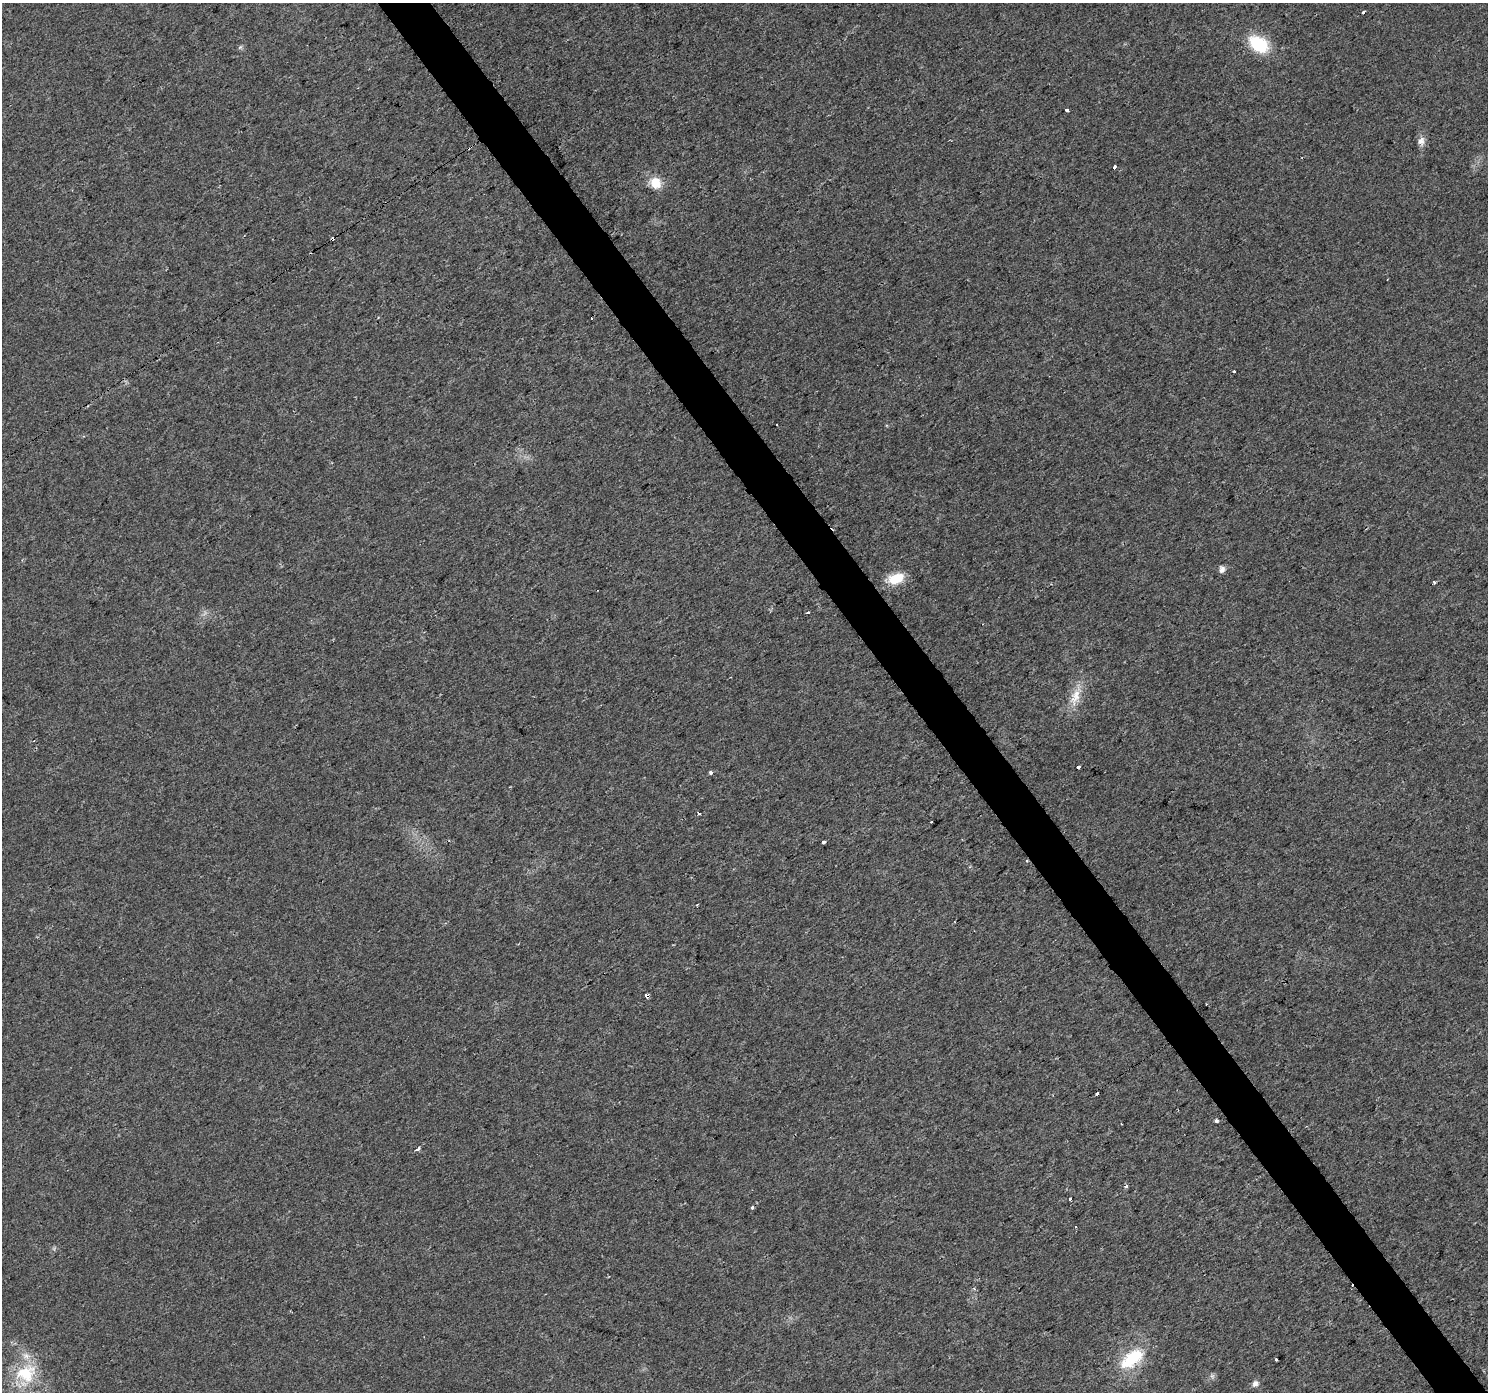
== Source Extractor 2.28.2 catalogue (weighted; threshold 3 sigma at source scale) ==
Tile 6 of 4 x 4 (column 2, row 2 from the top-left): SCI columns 1490-2975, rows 2974-4363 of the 5949 x 5878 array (HDU 1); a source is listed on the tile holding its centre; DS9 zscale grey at full resolution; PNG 1490 x 1394 px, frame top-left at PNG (2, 3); no overlay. Shown black and unused: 4% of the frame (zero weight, under 2 of 3 exposures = <1% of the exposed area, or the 3 px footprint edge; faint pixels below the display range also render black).
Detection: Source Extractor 2.28.2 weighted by HDU 2 'WHT'; one run over the whole footprint, this tile lists its part. Background 0.0246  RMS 0.0053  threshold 0.0237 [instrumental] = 3 sigma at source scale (4.5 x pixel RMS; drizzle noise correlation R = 1.50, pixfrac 1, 0.0396/0.0396 arcsec/px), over >= 5 px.
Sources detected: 40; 7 cosmic-ray / hot-pixel residue — not listed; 1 inside a brighter listed object's ellipse — not listed separately; the other 32 listed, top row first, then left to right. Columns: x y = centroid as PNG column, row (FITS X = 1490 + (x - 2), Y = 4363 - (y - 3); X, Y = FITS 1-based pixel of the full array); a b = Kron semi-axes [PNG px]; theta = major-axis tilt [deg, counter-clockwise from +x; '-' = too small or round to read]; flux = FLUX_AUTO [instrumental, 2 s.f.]
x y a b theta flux
1363 12 4 3 - 5.1
1259 44 27 18 -35 21
240 47 7 4 45 0.82
1067 110 3 3 - 18
1421 141 13 8 76 3.2
1114 167 4 3 - 13
655 183 16 14 -37 8.5
1234 371 3 3 - 1.5
777 425 2 2 - 0.61
1222 569 9 7 82 2.3
896 579 22 12 17 12
1434 582 3 3 - 1.3
808 612 3 3 - 1.7
1075 697 26 13 73 10
1078 767 4 3 - 2.6
711 773 3 3 - 3.3
699 813 3 3 - 1.4
823 842 3 3 - 10
697 905 3 2 - 0.57
647 996 4 3 - 12
1206 1004 3 2 - 0.89
1216 1121 4 3 - 1.6
418 1149 4 3 - 4.1
1126 1186 4 3 - 1.6
1070 1199 3 3 - 3.9
753 1207 3 3 - 11
974 1288 5 3 - 0.67
1132 1358 35 18 38 24
1276 1359 3 3 - 2.4
26 1373 30 25 19 26
1212 1376 7 6 - 1.3
1255 1384 9 7 45 2.2
Overlapping masked pixels (flux is a lower limit): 1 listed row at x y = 647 996